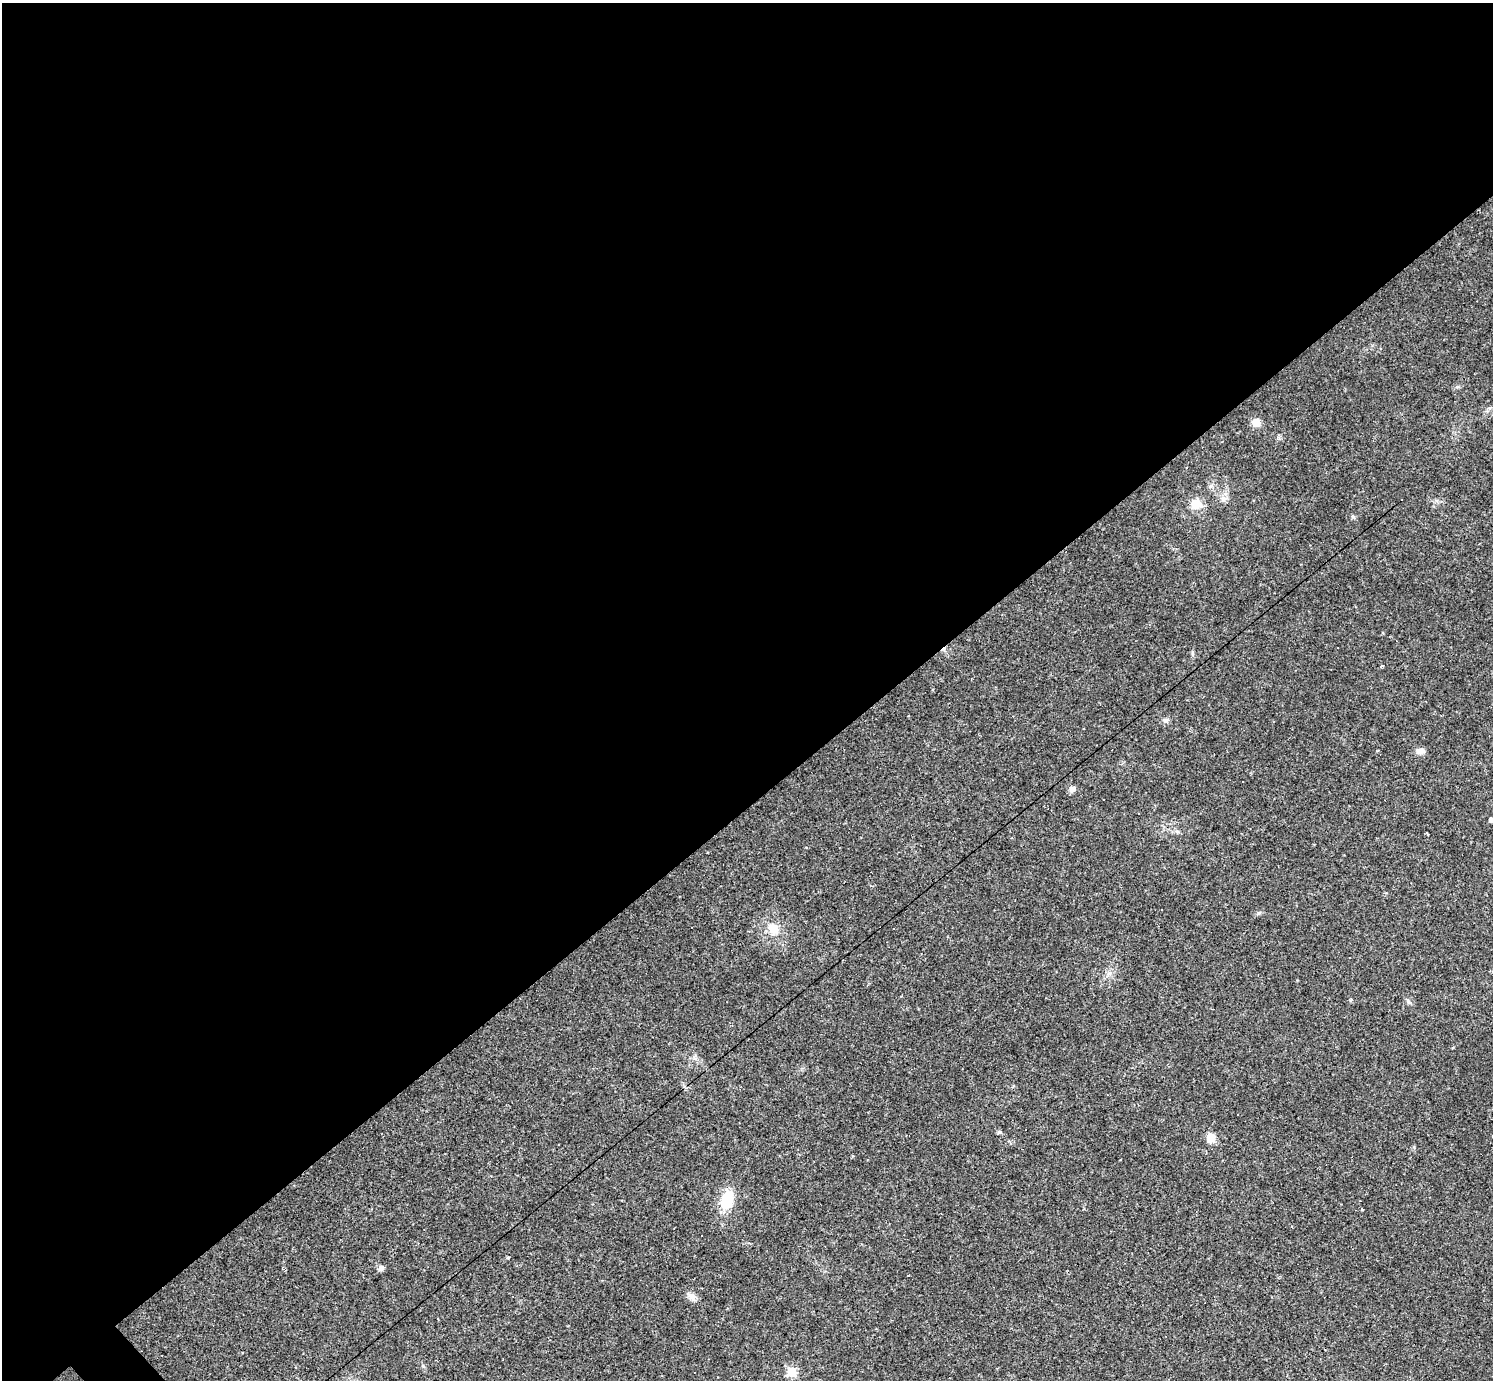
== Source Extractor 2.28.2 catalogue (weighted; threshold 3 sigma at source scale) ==
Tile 2 of 4 x 4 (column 2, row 1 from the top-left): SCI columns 1491-2981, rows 4430-5807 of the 5962 x 5960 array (HDU 1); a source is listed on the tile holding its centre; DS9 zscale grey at full resolution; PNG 1495 x 1382 px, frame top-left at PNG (2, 3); no overlay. Shown black and unused: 59% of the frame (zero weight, under 2 of 3 exposures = <1% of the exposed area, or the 3 px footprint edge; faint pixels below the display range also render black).
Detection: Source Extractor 2.28.2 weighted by HDU 2 'WHT'; one run over the whole footprint, this tile lists its part. Background 0.0346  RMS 0.0055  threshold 0.0246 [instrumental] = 3 sigma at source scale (4.5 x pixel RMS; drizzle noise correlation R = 1.50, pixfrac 1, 0.05/0.05 arcsec/px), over >= 5 px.
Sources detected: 30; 7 cosmic-ray / hot-pixel residue — not listed; the other 23 listed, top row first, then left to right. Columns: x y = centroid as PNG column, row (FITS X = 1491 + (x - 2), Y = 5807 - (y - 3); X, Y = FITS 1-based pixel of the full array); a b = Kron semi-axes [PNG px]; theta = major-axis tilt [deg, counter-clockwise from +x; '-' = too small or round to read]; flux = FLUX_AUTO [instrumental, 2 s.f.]
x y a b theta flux
1256 422 7 7 - 6.8
1196 504 14 13 - 6.1
1353 517 6 4 -20 0.76
1382 666 3 3 - 1.4
1166 720 7 7 - 1.4
1420 751 11 7 5 3
1072 789 8 8 - 2.2
1491 820 4 4 - 1.8
1427 834 3 3 - 0.78
1161 910 3 3 - 70
773 929 14 11 -46 7.7
1409 1002 9 4 -54 1.1
1169 1099 3 2 - 0.59
1238 1115 3 2 - 0.42
999 1132 6 4 -15 0.96
1211 1138 7 6 - 9.9
727 1200 25 15 70 13
1362 1209 4 3 - 0.36
508 1257 4 3 - 0.57
381 1268 8 5 46 1.6
909 1275 3 3 - 130
691 1296 13 7 -44 2.8
792 1371 6 6 - 16
Isophote crosses this tile's border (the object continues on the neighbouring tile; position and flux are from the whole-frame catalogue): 1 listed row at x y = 1491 820
Unlisted compact peaks at least as high as the median listed source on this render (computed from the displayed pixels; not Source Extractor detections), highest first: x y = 1258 913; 1350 1000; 1414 1147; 1192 653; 1457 387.